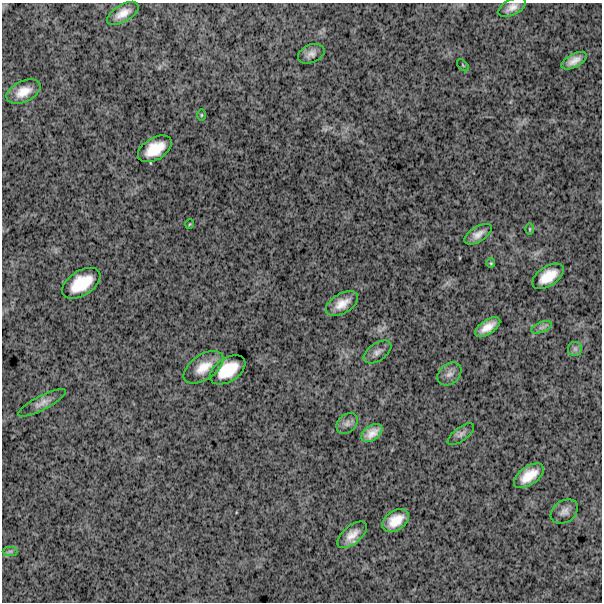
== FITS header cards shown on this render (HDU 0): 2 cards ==
NAXIS1  =                  600
NAXIS2  =                  600

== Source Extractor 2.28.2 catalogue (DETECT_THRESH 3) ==
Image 600 x 600 px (HDU 0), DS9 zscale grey, 1 PNG px = 1 image px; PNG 604 x 604 px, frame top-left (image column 1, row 600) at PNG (2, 3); each listed source drawn as its Kron ellipse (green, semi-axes under 4 px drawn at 4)
Background 1840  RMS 250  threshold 744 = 3 sigma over >= 5 px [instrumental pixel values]
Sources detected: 31; all 31 listed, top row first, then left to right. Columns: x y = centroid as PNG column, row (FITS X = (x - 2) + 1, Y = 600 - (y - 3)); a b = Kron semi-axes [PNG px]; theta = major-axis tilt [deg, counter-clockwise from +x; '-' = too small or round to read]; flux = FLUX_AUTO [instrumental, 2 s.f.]
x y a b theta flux
512 7 15 8 26 120000
123 13 18 8 30 170000
311 54 14 9 23 98000
574 61 14 6 28 140000
463 65 7 3 -45 15000
23 92 18 10 25 240000
201 115 6 4 90 18000
155 149 18 11 30 380000
190 224 5 3 - 13000
530 229 6 4 -89 20000
478 234 15 7 32 130000
491 263 5 4 - 19000
548 276 18 9 34 310000
81 283 21 12 32 510000
342 304 17 10 30 220000
488 327 14 7 34 190000
541 327 11 5 21 54000
575 349 7 7 - 52000
377 352 16 8 34 93000
203 367 22 12 34 290000
228 370 20 12 33 440000
449 374 13 10 41 100000
42 403 26 7 27 120000
347 423 12 9 44 86000
372 433 12 7 36 150000
461 434 16 6 37 71000
529 476 17 9 35 300000
564 512 15 10 34 110000
395 520 15 9 33 270000
352 535 18 9 41 190000
10 551 7 4 0 34000